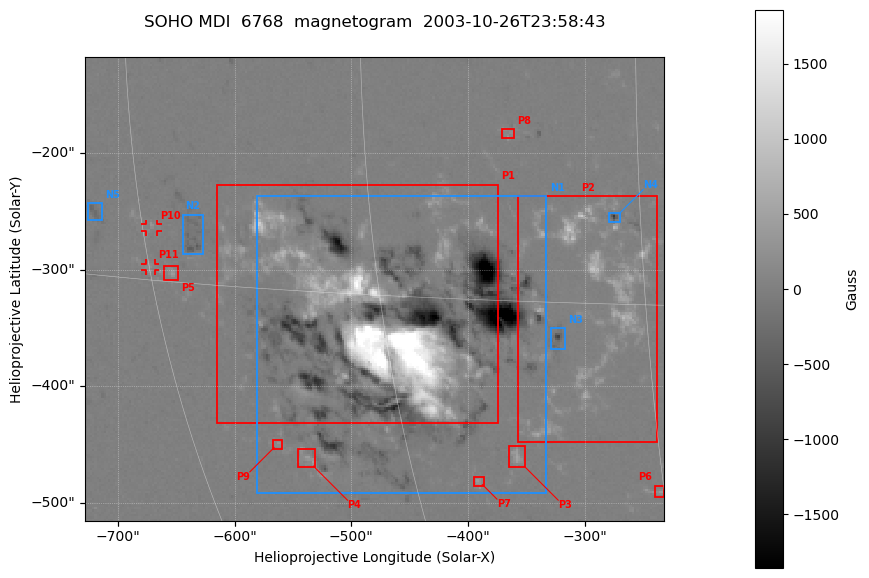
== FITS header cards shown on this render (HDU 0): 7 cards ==
TELESCOP= 'SOHO    '
DETECTOR= 'MDI     '
WAVELNTH=                 6768
DATE-OBS= '2003-10-26T23:58:43'
CTYPE1  = 'HPLN-TAN'
CTYPE2  = 'HPLT-TAN'
BUNIT   = 'Gauss   '

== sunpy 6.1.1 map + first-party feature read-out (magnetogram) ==
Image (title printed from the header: SOHO MDI  6768  magnetogram  2003-10-26T23:58:43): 250 x 200 px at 1.98 arcsec/px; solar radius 976 arcsec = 492 px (partial field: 6.6% of the solar disc is inside the frame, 100% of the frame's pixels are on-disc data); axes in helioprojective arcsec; data unit Gauss (BUNIT, on the colour bar)
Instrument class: MAGNETOGRAM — CONTENT/DPC_OBSR says magnetogram
Display: grey scale clipped to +-1857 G (the 99.5th percentile of |B| on disc); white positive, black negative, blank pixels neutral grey
Flux patches: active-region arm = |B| over 5 px >= 100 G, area >= 9 px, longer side >= 3 px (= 6 arcsec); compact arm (3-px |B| >= 300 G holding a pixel >= 400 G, >= 4 px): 30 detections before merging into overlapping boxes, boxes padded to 3 px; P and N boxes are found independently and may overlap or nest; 11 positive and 5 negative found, all listed = drawn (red P1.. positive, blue N1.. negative; 2 of them under ~7 arcsec drawn as corner ticks so the feature stays visible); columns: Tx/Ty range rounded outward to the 5 arcsec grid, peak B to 10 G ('>+1857(sat)' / '<-1857(sat)' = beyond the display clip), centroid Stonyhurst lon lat
Positive patches:
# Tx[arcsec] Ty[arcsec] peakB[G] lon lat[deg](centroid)
P1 -615..-375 -435..-225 >+1857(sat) -31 -16
P2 -360..-235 -450..-235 +1000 -18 -15
P3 -365..-350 -470..-450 +540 -23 -24
P4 -545..-530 -470..-450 +460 -37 -24
P5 -660..-645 -310..-295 +410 -43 -15
P6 -240..-230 -495..-485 +380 -15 -25
P7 -395..-385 -485..-475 +390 -26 -25
P8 -370..-360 -190..-180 +220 -22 -6
P9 -570..-560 -455..-445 +310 -39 -24
P10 -680..-665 -270..-260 +330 -44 -12
P11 -680..-665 -300..-295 +220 -45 -14
Negative patches:
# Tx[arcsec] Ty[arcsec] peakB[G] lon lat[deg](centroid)
N1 -585..-330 -495..-235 <-1857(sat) -29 -17
N2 -645..-625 -290..-250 -520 -41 -12
N3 -330..-315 -370..-350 -890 -20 -17
N4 -280..-270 -260..-250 -1040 -16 -10
N5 -725..-710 -260..-240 -340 -49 -12
Bipolar pairs (each listed P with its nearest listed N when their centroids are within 0.25 R_sun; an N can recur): P1-N1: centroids ~25 arcsec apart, P1 is north-east of N1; P2-N3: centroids ~50 arcsec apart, P2 is north-west of N3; P3-N3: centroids ~100 arcsec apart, P3 is south of N3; P4-N1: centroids ~125 arcsec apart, P4 is south-east of N1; P5-N2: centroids ~50 arcsec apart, P5 is south-east of N2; P6-N3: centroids ~150 arcsec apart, P6 is south-west of N3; P7-N3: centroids ~150 arcsec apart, P7 is south-east of N3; P8-N4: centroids ~125 arcsec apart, P8 is north-east of N4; P9-N1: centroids ~150 arcsec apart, P9 is south-east of N1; P10-N2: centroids ~25 arcsec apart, P10 is east of N2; P11-N2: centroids ~50 arcsec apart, P11 is south-east of N2